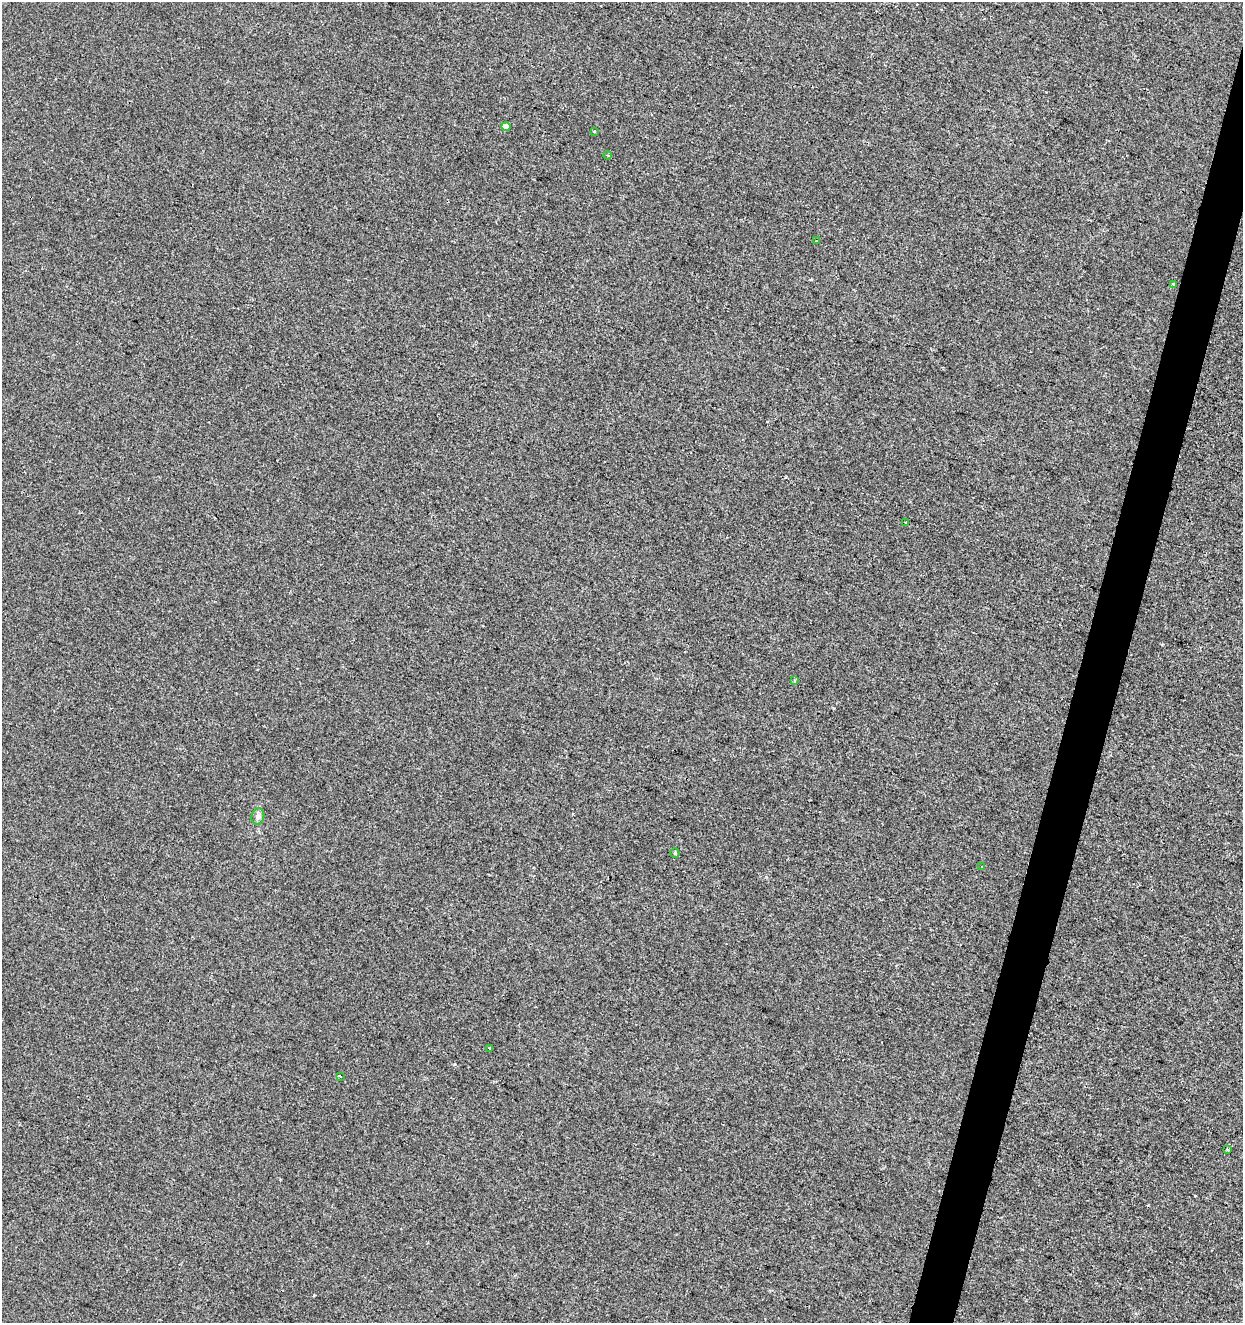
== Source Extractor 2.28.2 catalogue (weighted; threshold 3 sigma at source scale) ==
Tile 10 of 4 x 4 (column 2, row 3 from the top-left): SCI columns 1458-2698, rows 1330-2650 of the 5459 x 5293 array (HDU 1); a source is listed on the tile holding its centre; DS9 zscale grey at full resolution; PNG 1245 x 1325 px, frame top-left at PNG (2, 2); each listed source drawn as its Kron ellipse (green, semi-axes under 4 px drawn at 4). Shown black and unused: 3% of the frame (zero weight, under 2 of 3 exposures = <1% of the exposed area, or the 3 px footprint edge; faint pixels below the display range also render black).
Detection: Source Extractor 2.28.2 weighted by HDU 2 'WHT'; one run over the whole footprint, this tile lists its part. Background -7.68e-04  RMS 0.0042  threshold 0.0188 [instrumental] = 3 sigma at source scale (4.5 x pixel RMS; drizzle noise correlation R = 1.50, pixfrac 1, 0.0396/0.0396 arcsec/px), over >= 5 px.
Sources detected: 15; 2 cosmic-ray / hot-pixel residue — neither listed nor drawn; the other 13 listed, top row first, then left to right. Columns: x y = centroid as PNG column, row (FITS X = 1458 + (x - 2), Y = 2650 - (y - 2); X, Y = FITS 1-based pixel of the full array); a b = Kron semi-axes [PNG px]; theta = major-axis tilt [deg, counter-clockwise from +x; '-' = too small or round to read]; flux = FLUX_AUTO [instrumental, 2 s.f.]
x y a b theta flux
506 127 4 4 - 4.4
594 131 3 3 - 1.4
608 155 4 3 - 0.48
816 241 2 2 - 0.36
1174 285 3 3 - 11
906 523 3 3 - 2
794 681 3 3 - 1
258 816 8 6 75 1.4
675 853 4 4 - 0.49
982 867 4 2 - 0.29
489 1048 3 3 - 0.38
340 1076 3 2 - 0.53
1228 1150 3 3 - 1.3
Unlisted compact peaks at least as high as the median listed source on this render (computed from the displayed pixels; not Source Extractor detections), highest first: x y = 454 1064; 314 1295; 834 708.